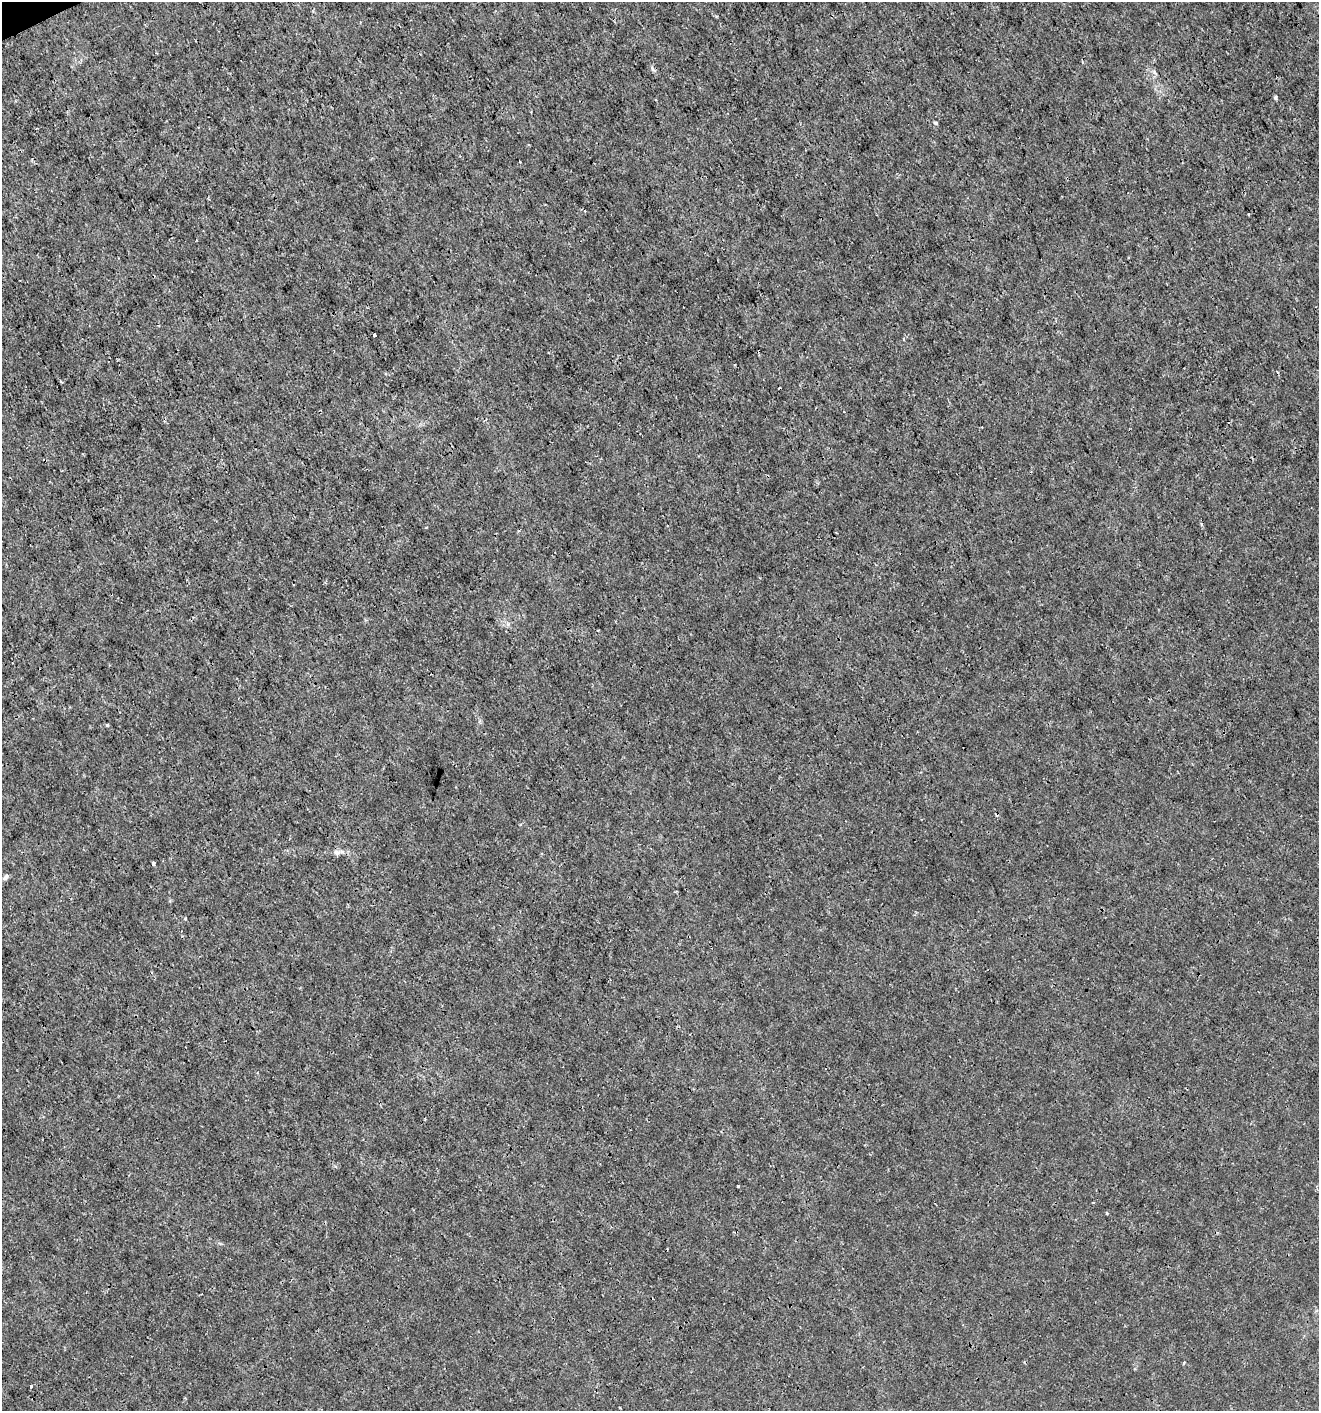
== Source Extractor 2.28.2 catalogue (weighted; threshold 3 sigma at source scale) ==
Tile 11 of 4 x 4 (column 3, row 3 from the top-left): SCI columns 2721-4037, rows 1412-2820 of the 5499 x 5638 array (HDU 1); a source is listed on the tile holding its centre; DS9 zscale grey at full resolution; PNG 1321 x 1413 px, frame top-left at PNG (2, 2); no overlay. Shown black and unused: <1% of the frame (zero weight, under 3 of 4 exposures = <1% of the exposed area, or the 3 px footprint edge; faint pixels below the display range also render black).
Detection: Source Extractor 2.28.2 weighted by HDU 2 'WHT'; one run over the whole footprint, this tile lists its part. Background 4.62e-04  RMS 9.4e-04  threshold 0.00424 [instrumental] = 3 sigma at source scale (4.5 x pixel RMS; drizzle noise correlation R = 1.50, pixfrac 1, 0.0396/0.0396 arcsec/px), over >= 5 px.
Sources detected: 13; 1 cosmic-ray / hot-pixel residue — not listed; the other 12 listed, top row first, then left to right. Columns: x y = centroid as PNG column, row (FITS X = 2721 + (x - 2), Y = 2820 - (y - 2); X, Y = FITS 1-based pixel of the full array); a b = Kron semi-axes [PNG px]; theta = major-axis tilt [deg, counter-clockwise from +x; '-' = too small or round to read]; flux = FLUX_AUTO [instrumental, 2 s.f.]
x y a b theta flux
653 69 9 4 -66 0.19
1275 97 5 4 - 0.13
935 123 5 4 - 0.13
374 335 3 3 - 0.69
108 725 4 3 - 0.13
336 852 9 7 -25 0.33
153 863 4 4 - 0.15
5 877 9 5 51 0.22
185 919 4 4 - 0.095
738 1186 3 3 - 0.16
1184 1363 4 3 - 0.099
31 1386 3 3 - 0.16